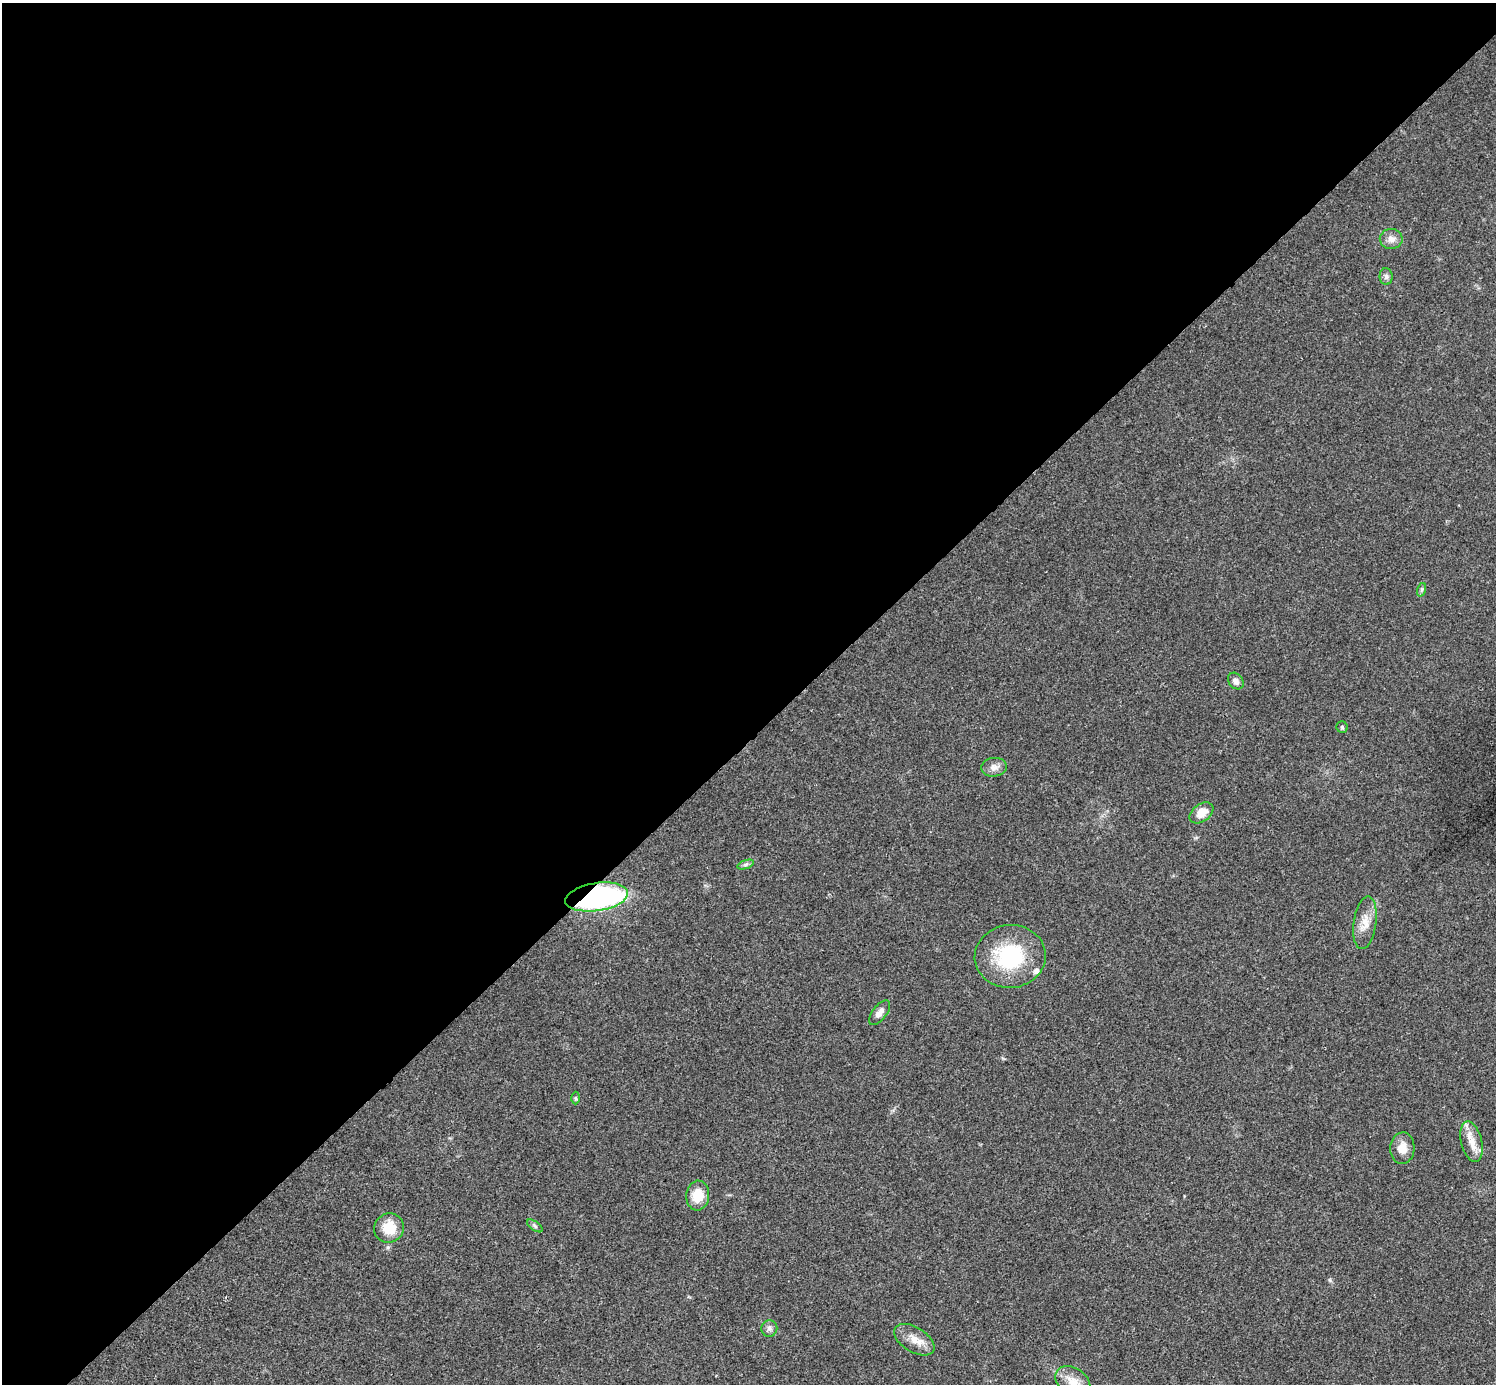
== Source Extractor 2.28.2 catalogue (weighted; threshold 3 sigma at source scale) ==
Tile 2 of 4 x 4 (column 2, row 1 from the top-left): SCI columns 1501-2994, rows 4445-5826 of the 5985 x 5985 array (HDU 1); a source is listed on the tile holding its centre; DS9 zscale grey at full resolution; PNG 1498 x 1386 px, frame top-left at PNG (2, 3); each listed source drawn as its Kron ellipse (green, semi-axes under 4 px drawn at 4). Shown black and unused: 53% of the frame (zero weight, under 3 of 4 exposures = <1% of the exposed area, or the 3 px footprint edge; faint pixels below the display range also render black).
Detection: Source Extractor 2.28.2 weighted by HDU 2 'WHT'; one run over the whole footprint, this tile lists its part. Background 0.0198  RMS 0.004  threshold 0.018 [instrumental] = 3 sigma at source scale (4.5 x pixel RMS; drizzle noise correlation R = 1.50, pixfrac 1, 0.05/0.05 arcsec/px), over >= 5 px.
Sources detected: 23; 2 inside a brighter listed object's ellipse — not listed separately; the other 21 listed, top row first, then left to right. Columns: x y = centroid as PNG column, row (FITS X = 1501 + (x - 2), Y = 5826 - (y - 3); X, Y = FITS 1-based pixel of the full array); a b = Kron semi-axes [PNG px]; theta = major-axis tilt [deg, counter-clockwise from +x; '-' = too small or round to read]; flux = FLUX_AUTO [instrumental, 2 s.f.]
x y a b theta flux
1391 239 11 10 - 2.6
1386 276 8 6 -89 1.3
1421 590 7 4 71 0.71
1236 681 9 7 -50 1.9
1342 727 5 5 - 0.69
994 767 13 9 5 2.5
1201 813 13 8 36 5.2
746 864 9 4 19 0.88
597 897 32 14 9 100
1365 923 26 11 82 5.7
1010 956 35 31 5 32
880 1013 14 7 52 2.5
576 1098 6 4 -89 0.57
1472 1142 21 10 -76 5.1
1402 1148 16 12 86 4.6
698 1195 15 11 86 7.8
535 1226 9 4 -36 0.8
389 1228 15 14 - 8.3
769 1328 8 8 - 1.5
914 1340 22 12 -31 5.4
1073 1382 19 13 -35 5.5
Overlapping masked pixels (flux is a lower limit): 1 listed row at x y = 597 897
Isophote crosses this tile's border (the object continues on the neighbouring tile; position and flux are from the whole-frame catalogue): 1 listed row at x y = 1073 1382